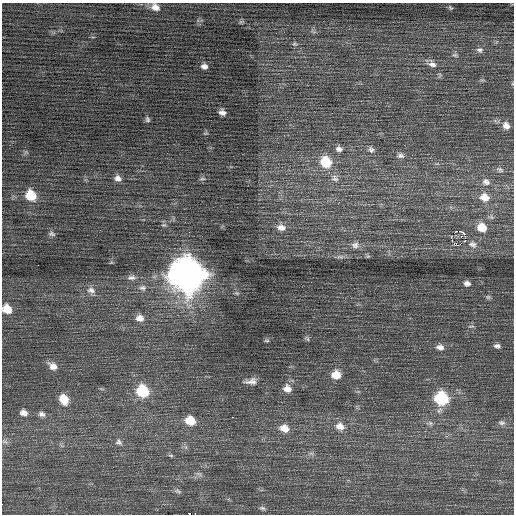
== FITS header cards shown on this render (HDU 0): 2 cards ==
NAXIS1  =                  512 / Axis length
NAXIS2  =                  512 / Axis length

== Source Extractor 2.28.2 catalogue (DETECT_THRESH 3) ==
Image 512 x 512 px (HDU 0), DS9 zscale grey, 1 PNG px = 1 image px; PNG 516 x 516 px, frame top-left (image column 1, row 512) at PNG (2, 3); no overlay
Background 0.198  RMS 0.78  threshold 2.35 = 3 sigma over >= 5 px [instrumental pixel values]
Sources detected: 70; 1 with non-positive FLUX_AUTO (blend fragments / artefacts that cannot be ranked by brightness) is not listed; the other 69 listed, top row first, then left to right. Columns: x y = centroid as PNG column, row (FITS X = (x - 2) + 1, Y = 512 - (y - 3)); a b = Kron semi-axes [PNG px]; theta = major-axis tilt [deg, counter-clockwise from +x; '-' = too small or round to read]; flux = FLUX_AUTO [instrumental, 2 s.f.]
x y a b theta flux
155 7 10 8 -28 360
450 8 6 4 -43 73
241 22 7 4 -17 86
294 44 8 5 -25 110
480 50 9 8 - 200
455 55 9 5 -14 130
432 64 13 9 -23 340
204 66 6 5 - 220
222 112 7 5 -18 240
147 119 7 6 - 110
506 126 10 8 -46 350
339 149 8 6 -18 200
371 149 9 7 -60 160
401 155 8 6 -12 150
326 162 11 10 - 1700
500 170 10 6 -26 120
118 178 9 7 -17 270
335 178 11 8 -46 260
202 179 9 3 4 77
486 182 11 8 -28 230
31 195 10 8 -53 1400
484 197 10 9 - 550
164 225 7 5 18 110
281 227 13 10 -16 450
482 227 9 8 - 770
52 234 8 6 -10 130
461 236 3 2 - 50
451 237 2 2 - 180
465 240 4 3 - 140
473 244 12 8 -22 240
355 245 10 8 -7 230
457 245 4 2 - 120
368 256 6 3 18 58
340 257 11 4 0 140
38 265 2 2 - 210
187 275 14 13 - 100000
131 278 12 7 1 240
467 283 8 7 - 200
143 288 10 8 -3 240
91 290 12 9 -15 320
237 293 7 4 -43 94
488 297 7 5 0 100
7 309 10 8 -46 840
140 318 11 9 -18 380
471 326 9 3 1 80
307 338 9 5 -49 100
267 341 8 4 0 68
497 346 8 6 -9 170
440 347 10 8 -8 280
53 366 11 8 -36 380
336 375 10 9 - 740
251 381 14 7 7 310
287 389 11 9 -30 420
143 391 10 9 - 2900
441 398 9 8 - 4600
64 399 11 8 -63 780
24 413 7 6 - 290
42 414 8 6 -17 170
190 420 10 8 -21 1100
502 423 9 6 -4 160
340 426 12 9 -16 430
284 428 11 8 -16 540
5 442 7 5 -30 110
119 442 10 8 -34 200
171 455 7 4 -8 78
198 474 10 4 -23 120
178 491 9 5 -25 120
262 508 8 5 -10 110
189 514 2 2 - 710
At the frame edge (FLAGS 8, measured only in part): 3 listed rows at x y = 155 7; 7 309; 189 514
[1 non-positive-flux detection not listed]